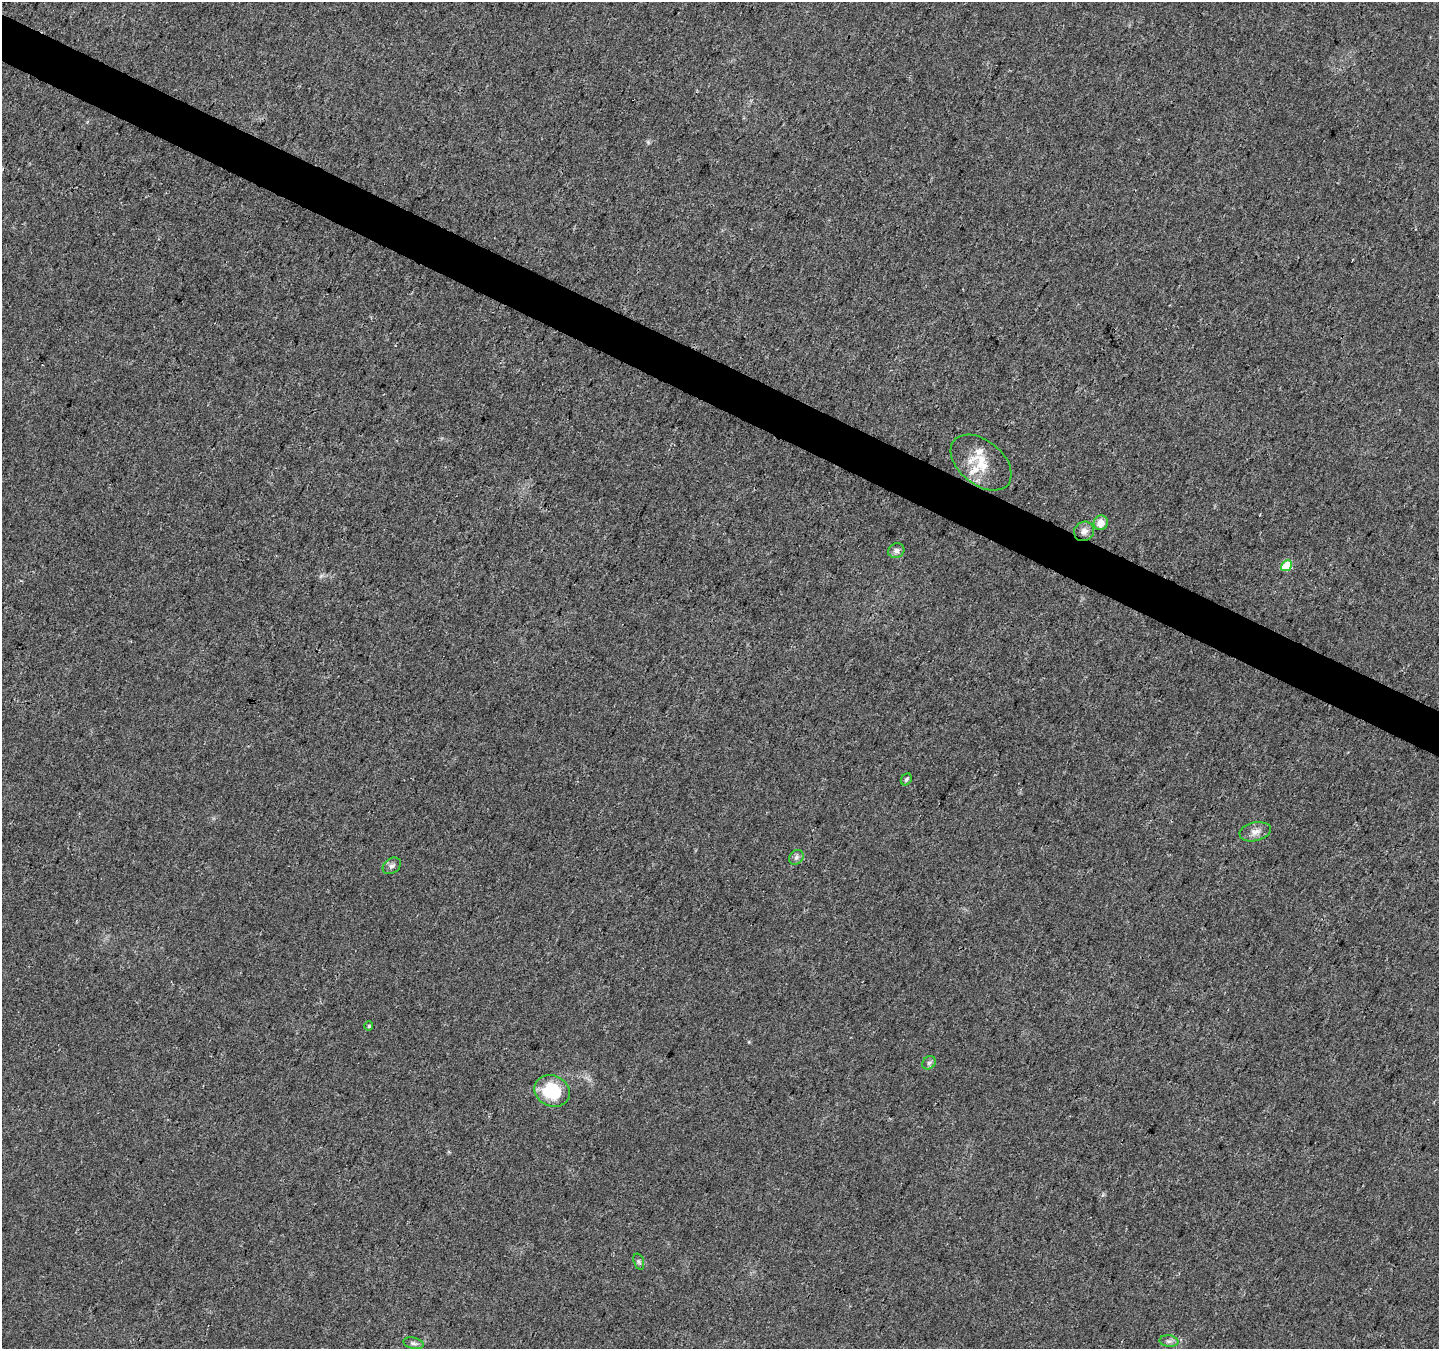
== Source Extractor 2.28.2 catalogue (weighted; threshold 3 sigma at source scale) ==
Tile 11 of 4 x 4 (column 3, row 3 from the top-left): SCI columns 2882-4318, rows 1614-2960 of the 5754 x 5853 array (HDU 1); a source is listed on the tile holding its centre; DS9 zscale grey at full resolution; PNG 1441 x 1351 px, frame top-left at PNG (2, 2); each listed source drawn as its Kron ellipse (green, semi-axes under 4 px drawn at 4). Shown black and unused: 3% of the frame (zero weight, under 3 of 4 exposures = <1% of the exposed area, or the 3 px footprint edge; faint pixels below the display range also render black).
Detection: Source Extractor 2.28.2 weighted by HDU 2 'WHT'; one run over the whole footprint, this tile lists its part. Background 0.0217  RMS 0.0038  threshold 0.0172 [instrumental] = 3 sigma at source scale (4.5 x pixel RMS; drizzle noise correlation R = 1.50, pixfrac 1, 0.0396/0.0396 arcsec/px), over >= 5 px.
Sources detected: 18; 1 cosmic-ray / hot-pixel residue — neither listed nor drawn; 2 inside a brighter listed object's ellipse — not listed separately; the other 15 listed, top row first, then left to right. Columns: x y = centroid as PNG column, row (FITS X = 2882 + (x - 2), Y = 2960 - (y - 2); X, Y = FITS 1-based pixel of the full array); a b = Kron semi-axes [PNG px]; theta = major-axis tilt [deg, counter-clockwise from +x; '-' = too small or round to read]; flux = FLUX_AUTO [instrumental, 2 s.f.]
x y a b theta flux
981 463 35 22 -39 12
1101 523 7 7 - 4
1084 531 10 9 - 2.3
896 551 8 7 - 1.5
1286 566 6 5 - 13
906 779 6 5 - 0.79
1255 832 16 9 12 2.7
796 857 8 6 47 1.2
392 866 10 7 37 1.3
369 1026 4 4 - 0.39
929 1063 7 6 - 0.92
552 1091 18 15 -25 19
639 1261 8 5 -71 0.75
1169 1341 9 6 -7 1.1
413 1343 10 5 -13 1.1